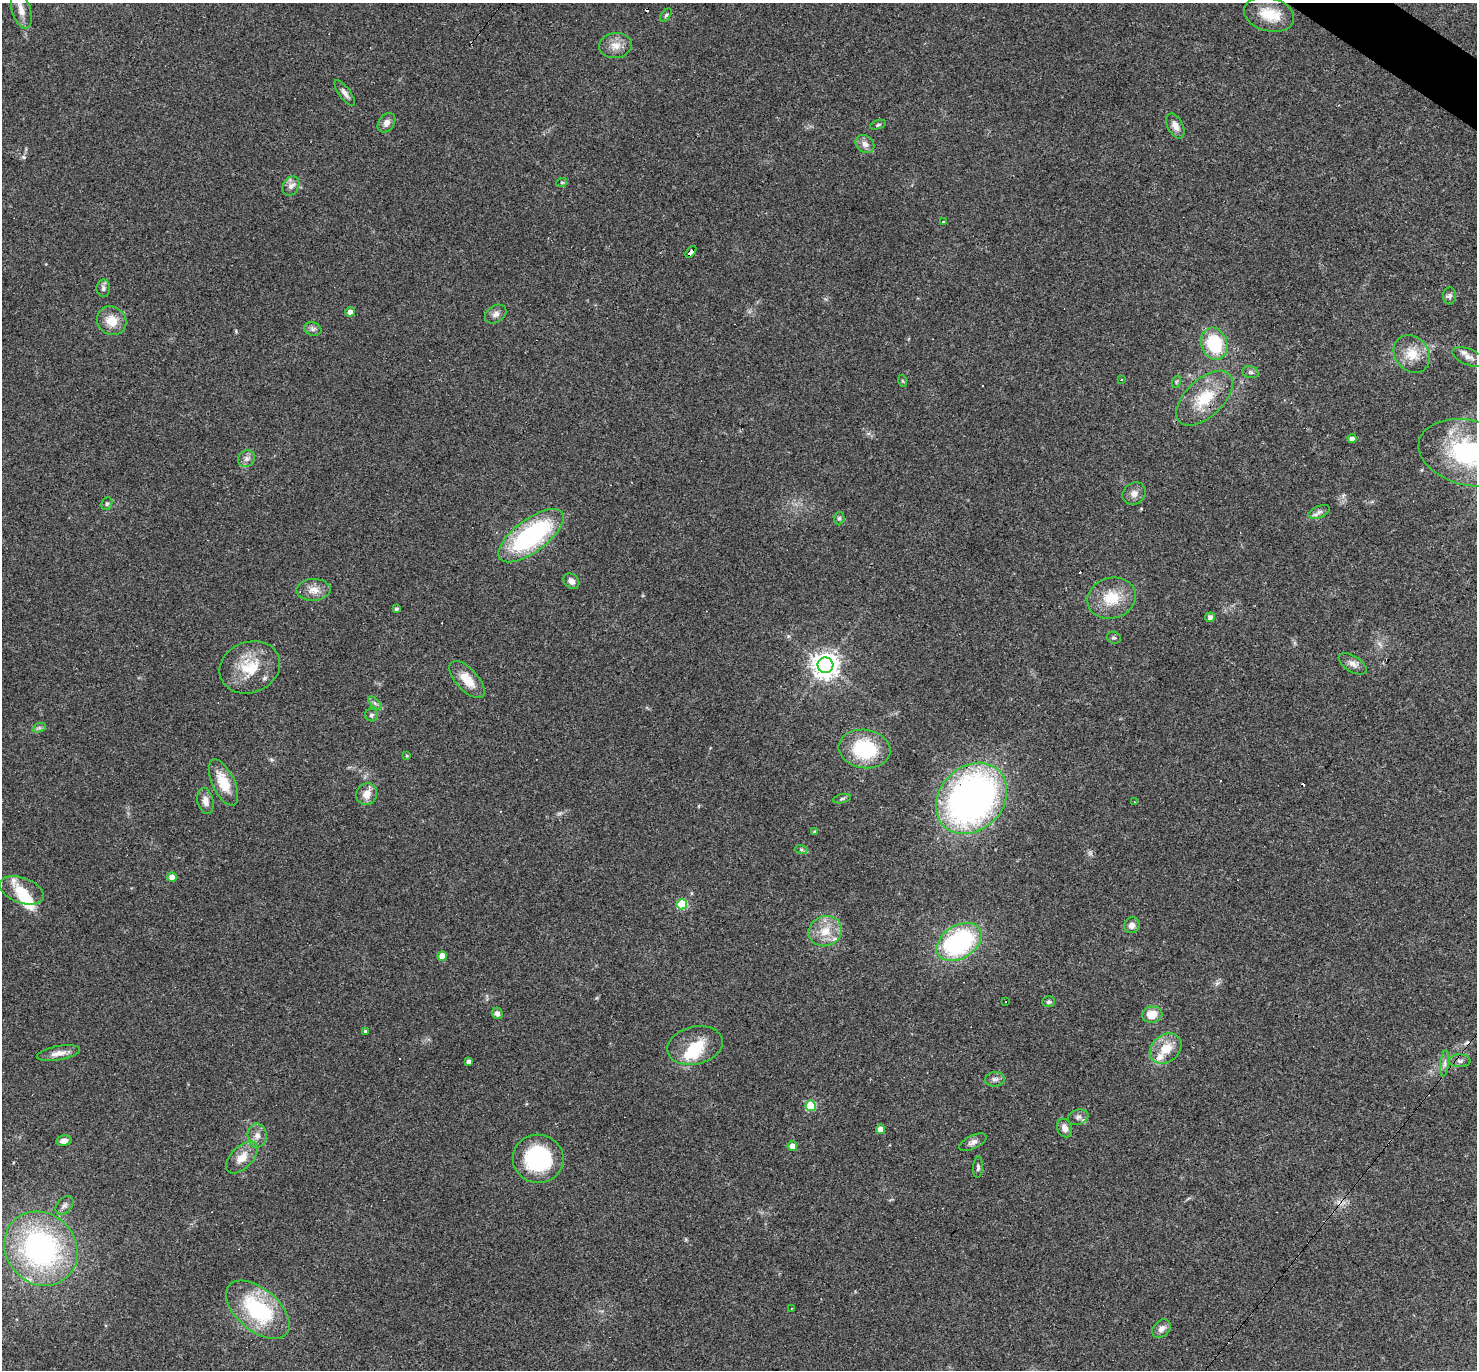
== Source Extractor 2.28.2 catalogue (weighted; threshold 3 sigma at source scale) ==
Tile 10 of 4 x 4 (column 2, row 3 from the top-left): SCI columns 1476-2950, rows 1657-3024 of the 5901 x 5907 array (HDU 1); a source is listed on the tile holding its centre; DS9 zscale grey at full resolution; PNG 1479 x 1372 px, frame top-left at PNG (2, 3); each listed source drawn as its Kron ellipse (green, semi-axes under 4 px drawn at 4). Shown black and unused: <1% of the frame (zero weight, under 3 of 4 exposures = <1% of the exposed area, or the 3 px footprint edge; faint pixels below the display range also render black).
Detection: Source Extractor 2.28.2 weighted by HDU 2 'WHT'; one run over the whole footprint, this tile lists its part. Background 0.0572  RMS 0.0052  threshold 0.0232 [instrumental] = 3 sigma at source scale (4.5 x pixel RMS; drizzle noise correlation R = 1.50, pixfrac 1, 0.05/0.05 arcsec/px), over >= 5 px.
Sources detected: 116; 1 too faint to see at this stretch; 2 inside a brighter object's white glare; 11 cosmic-ray / hot-pixel residue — neither listed nor drawn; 9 inside a brighter listed object's ellipse — not listed separately; the other 93 listed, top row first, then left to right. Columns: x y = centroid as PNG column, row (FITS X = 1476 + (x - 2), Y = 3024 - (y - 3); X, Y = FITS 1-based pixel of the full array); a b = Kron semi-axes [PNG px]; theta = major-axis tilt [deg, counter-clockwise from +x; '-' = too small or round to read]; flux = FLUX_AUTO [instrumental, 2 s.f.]
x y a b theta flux
21 10 19 9 -73 5.5
1269 14 25 17 -16 13
666 15 8 4 54 0.78
616 45 16 12 7 5.5
345 93 15 5 -54 2.3
387 123 11 7 54 2.8
878 125 8 4 19 0.77
1175 126 13 7 -63 3.5
865 144 10 8 -42 2.6
562 182 5 3 - 0.57
291 186 10 7 59 2.7
943 221 3 3 - 1.5
691 252 7 4 50 69
103 288 8 6 88 1.7
1450 296 8 6 87 1.4
350 312 4 4 - 3.3
496 314 11 8 32 2.6
111 321 15 14 - 8.4
313 329 9 6 -15 1.5
1214 344 16 13 -71 29
1412 354 20 17 -50 9.9
1468 357 17 8 -21 3.4
1250 372 8 6 -15 1.4
1121 379 3 2 - 0.66
903 381 6 4 -70 0.57
1176 382 6 4 71 0.65
1204 398 34 18 44 20
1352 439 4 4 - 2.3
1470 453 52 32 -13 62
246 459 9 8 - 2.2
1134 493 12 10 36 3.4
107 504 6 5 - 0.96
1319 512 11 6 22 2.1
839 518 6 5 - 0.99
531 536 39 16 36 75
571 581 9 7 -39 2.6
314 590 17 11 2 5.3
1112 598 25 20 16 15
396 609 4 3 - 0.96
1210 617 5 4 - 2.1
1114 638 7 6 - 1
1353 664 15 8 -32 3
825 665 8 8 - 540
250 667 31 25 21 18
467 680 23 11 -48 9.3
375 703 9 3 -45 1
372 715 6 6 - 1.1
39 728 7 4 18 1.1
865 749 26 19 -8 30
407 756 3 3 - 0.57
223 783 25 11 -64 12
367 794 11 10 - 5.4
971 798 39 31 45 230
842 799 9 4 12 0.99
205 801 13 8 -77 3.4
1134 802 4 3 - 0.42
814 832 3 3 - 0.69
801 849 6 4 -19 0.75
172 877 4 4 - 4.5
22 890 23 12 -20 9.2
682 904 5 5 - 29
1132 925 8 7 - 3.1
825 931 17 15 22 10
959 942 24 16 32 75
442 956 4 4 - 6.6
1006 1002 3 2 - 0.76
1049 1002 6 5 - 1.1
497 1013 6 5 - 1.9
1152 1015 10 8 10 8.4
365 1031 4 3 - 0.89
695 1046 28 19 13 15
1166 1049 17 13 40 10
58 1053 22 7 10 4
1460 1061 11 6 -1 1.8
469 1062 4 4 - 2.7
1445 1064 13 4 83 1.9
995 1079 10 7 6 2
811 1106 5 5 - 29
1078 1117 10 7 19 2
1065 1128 9 7 -66 2.9
881 1129 5 4 - 6
257 1136 12 9 -88 3.5
64 1141 8 5 10 2.7
973 1142 15 6 26 2.3
792 1146 5 4 - 3.9
242 1158 19 11 46 7
538 1159 25 24 - 45
978 1167 10 5 87 1.2
64 1205 11 7 48 1.9
41 1249 39 35 -48 110
791 1308 3 2 - 0.33
258 1310 37 21 -40 46
1161 1329 10 8 44 2.8
Overlapping masked pixels (flux is a lower limit): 1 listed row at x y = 691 252
Isophote crosses this tile's border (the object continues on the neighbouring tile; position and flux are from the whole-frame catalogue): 2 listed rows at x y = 21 10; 1470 453